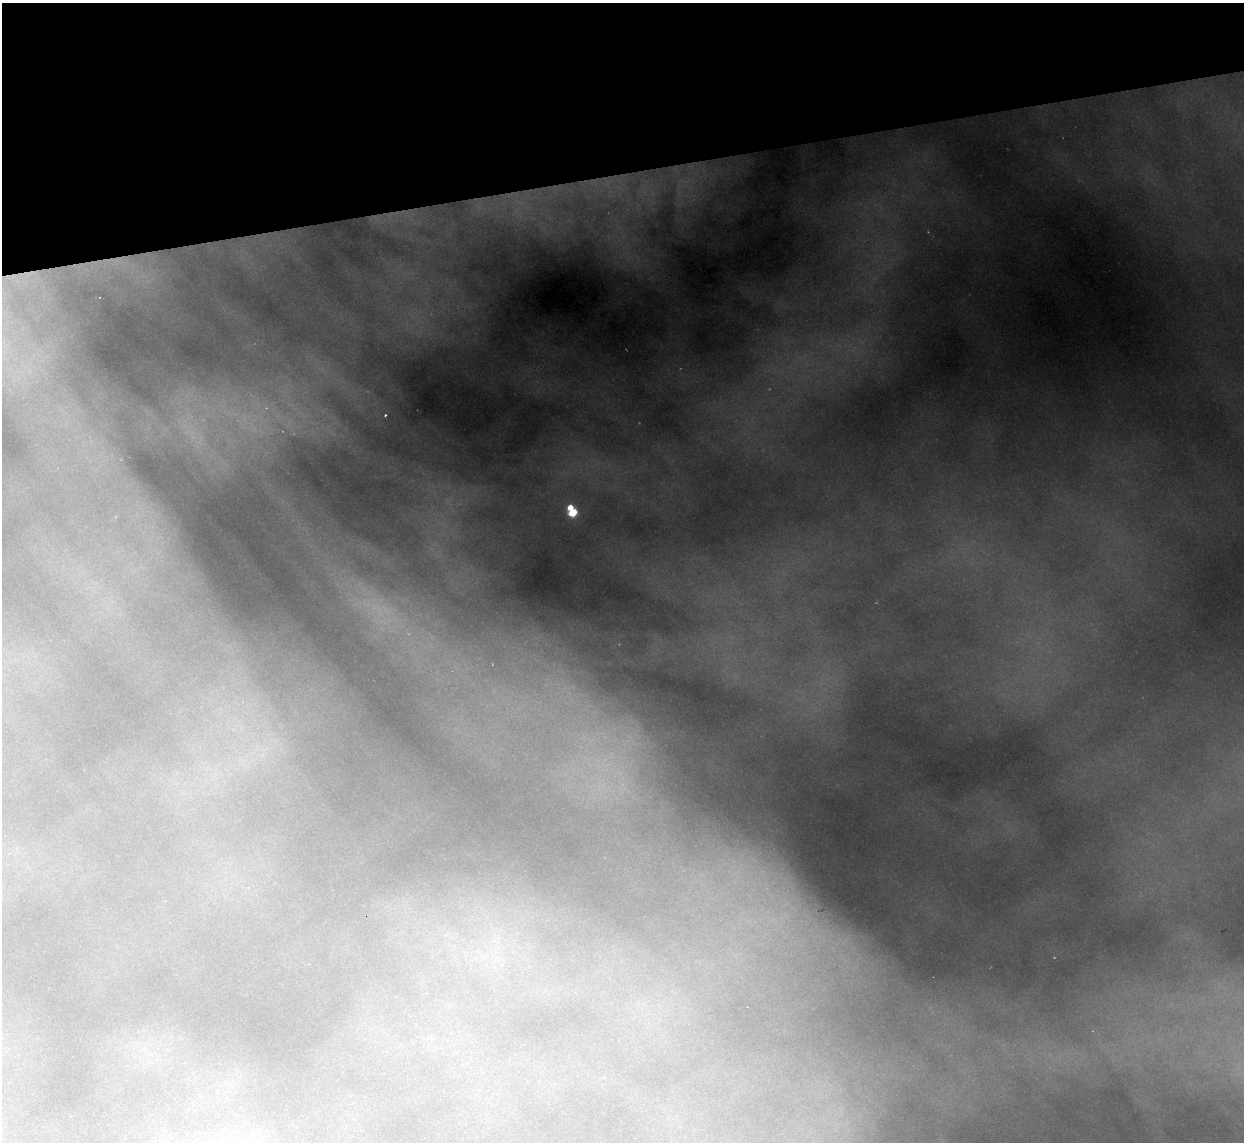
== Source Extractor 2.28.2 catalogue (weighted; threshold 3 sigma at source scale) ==
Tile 3 of 4 x 4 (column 3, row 1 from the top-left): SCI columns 2487-3728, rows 3673-4812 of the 4971 x 4945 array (HDU 1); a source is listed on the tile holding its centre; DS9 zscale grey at full resolution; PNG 1246 x 1144 px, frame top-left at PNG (2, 3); no overlay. Shown black and unused: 15% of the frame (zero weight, under 2 of 3 exposures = <1% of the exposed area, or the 3 px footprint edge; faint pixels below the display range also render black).
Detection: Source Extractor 2.28.2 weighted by HDU 2 'WHT'; one run over the whole footprint, this tile lists its part. Background 2.33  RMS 0.037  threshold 0.166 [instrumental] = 3 sigma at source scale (4.5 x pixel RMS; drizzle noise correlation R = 1.50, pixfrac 1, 0.05/0.05 arcsec/px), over >= 5 px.
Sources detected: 3; all 3 listed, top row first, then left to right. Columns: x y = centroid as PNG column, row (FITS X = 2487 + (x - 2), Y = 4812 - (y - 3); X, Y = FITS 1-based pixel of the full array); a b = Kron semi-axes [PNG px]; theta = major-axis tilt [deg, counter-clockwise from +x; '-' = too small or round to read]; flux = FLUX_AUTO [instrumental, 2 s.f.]
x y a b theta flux
385 415 3 3 - 5.3
570 508 5 4 - 57
573 513 6 5 - 200